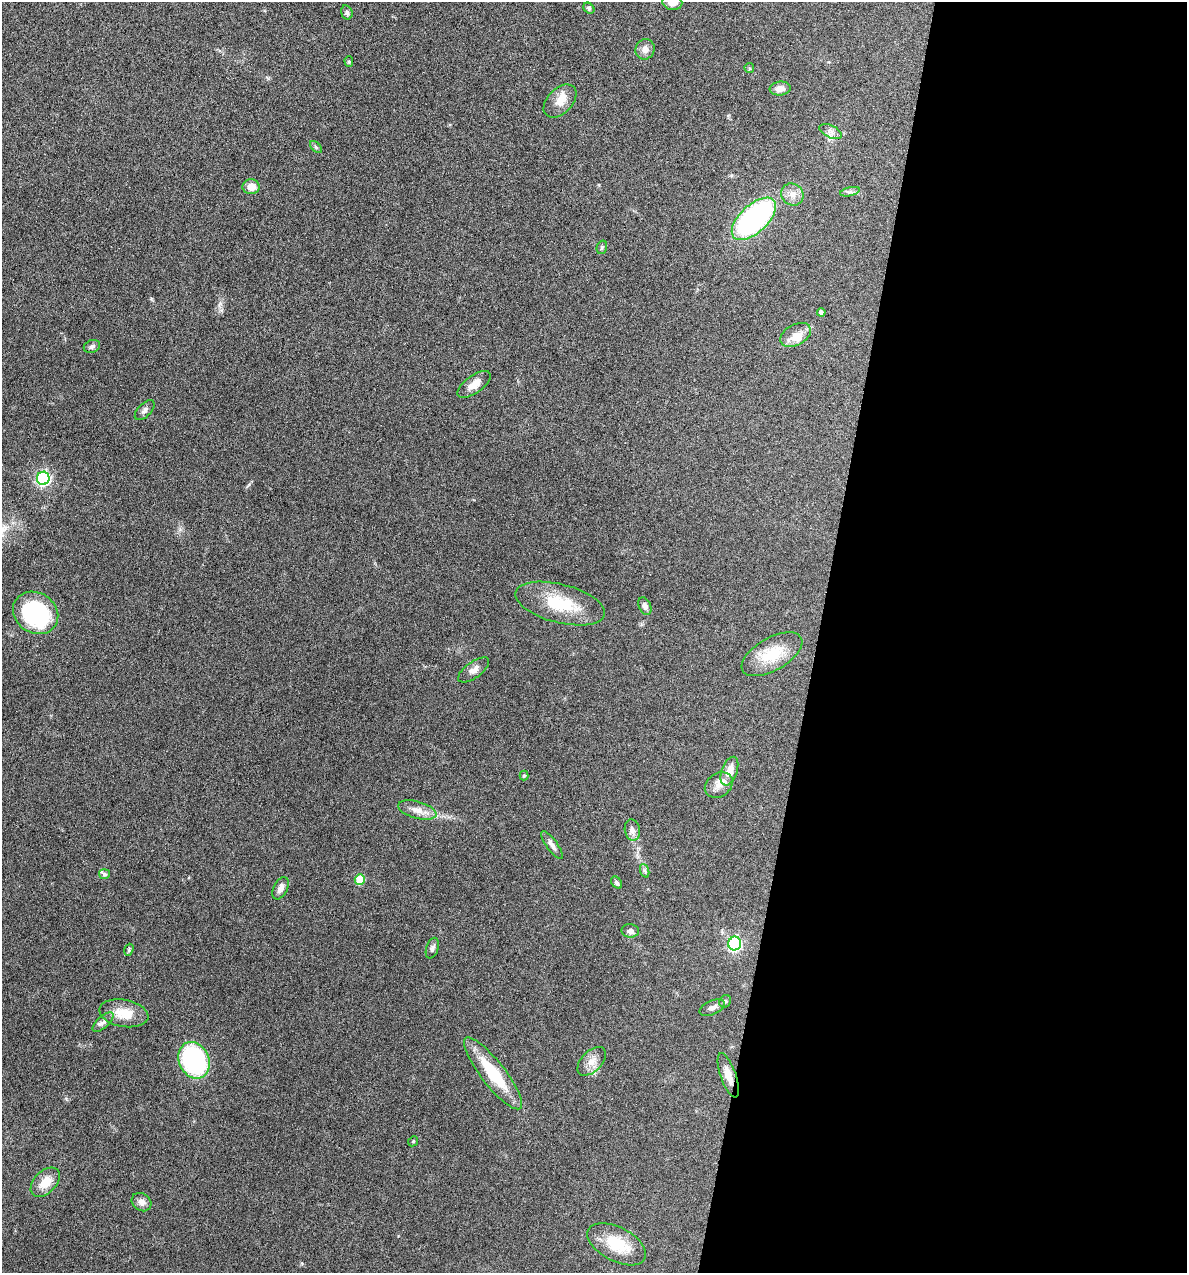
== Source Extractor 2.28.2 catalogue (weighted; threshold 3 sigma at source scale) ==
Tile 12 of 4 x 4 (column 4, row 3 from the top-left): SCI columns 3678-4862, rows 1272-2542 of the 5105 x 5085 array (HDU 1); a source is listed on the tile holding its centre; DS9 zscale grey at full resolution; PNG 1189 x 1275 px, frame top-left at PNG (2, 2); each listed source drawn as its Kron ellipse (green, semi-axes under 4 px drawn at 4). Shown black and unused: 31% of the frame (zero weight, under 4 of 8 exposures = <1% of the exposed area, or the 3 px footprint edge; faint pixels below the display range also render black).
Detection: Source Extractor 2.28.2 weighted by HDU 2 'WHT'; one run over the whole footprint, this tile lists its part. Background 0.148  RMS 0.0057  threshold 0.0233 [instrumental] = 3 sigma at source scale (4.09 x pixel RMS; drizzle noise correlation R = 1.36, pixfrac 0.8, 0.05/0.05 arcsec/px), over >= 5 px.
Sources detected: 57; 4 inside a brighter listed object's ellipse — not listed separately; the other 53 listed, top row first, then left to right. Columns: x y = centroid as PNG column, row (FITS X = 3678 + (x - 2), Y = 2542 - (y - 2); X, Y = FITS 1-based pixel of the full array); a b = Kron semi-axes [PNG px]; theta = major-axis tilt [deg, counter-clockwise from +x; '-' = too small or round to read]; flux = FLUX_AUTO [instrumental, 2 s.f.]
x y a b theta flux
672 2 10 8 -12 5.5
589 8 6 4 -45 0.97
347 12 7 5 -73 1.4
645 49 10 9 - 3.6
349 62 5 4 - 0.71
749 68 5 4 - 0.63
780 88 10 7 7 3.7
560 101 20 12 46 6.8
831 131 12 6 -25 2.4
316 147 7 4 -46 0.89
251 187 8 7 - 4.8
850 192 10 4 13 1.4
792 194 12 10 -39 4.1
754 219 27 14 43 110
602 247 7 5 75 0.97
821 312 4 4 - 1.6
796 335 16 10 28 6
92 346 8 6 23 1.5
474 384 19 8 36 5.6
145 410 12 6 46 1.9
43 478 6 6 - 100
560 603 46 19 -14 23
645 606 9 6 -66 2.1
36 613 24 20 -33 66
772 654 34 16 30 17
474 670 18 8 36 3.5
729 771 15 8 70 6.7
524 776 5 4 - 0.57
719 785 15 11 36 4.5
417 810 20 8 -15 4.9
632 830 11 7 -79 2.4
552 845 16 5 -53 2.4
645 871 7 4 -71 0.97
104 874 5 5 - 1.1
360 879 5 5 - 18
617 883 7 4 -51 1.3
280 888 12 6 64 2.9
630 931 9 6 -4 2.6
735 943 7 6 - 92
432 948 11 6 72 1.6
129 950 6 4 72 0.74
725 1001 6 5 - 1
712 1008 13 7 23 2.5
124 1013 25 13 -10 10
103 1022 13 5 42 2.1
194 1060 19 15 -65 69
592 1061 17 10 45 4.9
493 1073 45 12 -52 24
728 1075 23 7 -71 5.7
413 1141 5 4 - 0.6
45 1182 17 11 46 8.4
141 1202 10 8 -36 3.1
617 1244 32 17 -27 17
Overlapping masked pixels (flux is a lower limit): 1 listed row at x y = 728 1075
Isophote crosses this tile's border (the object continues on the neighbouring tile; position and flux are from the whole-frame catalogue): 1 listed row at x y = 672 2